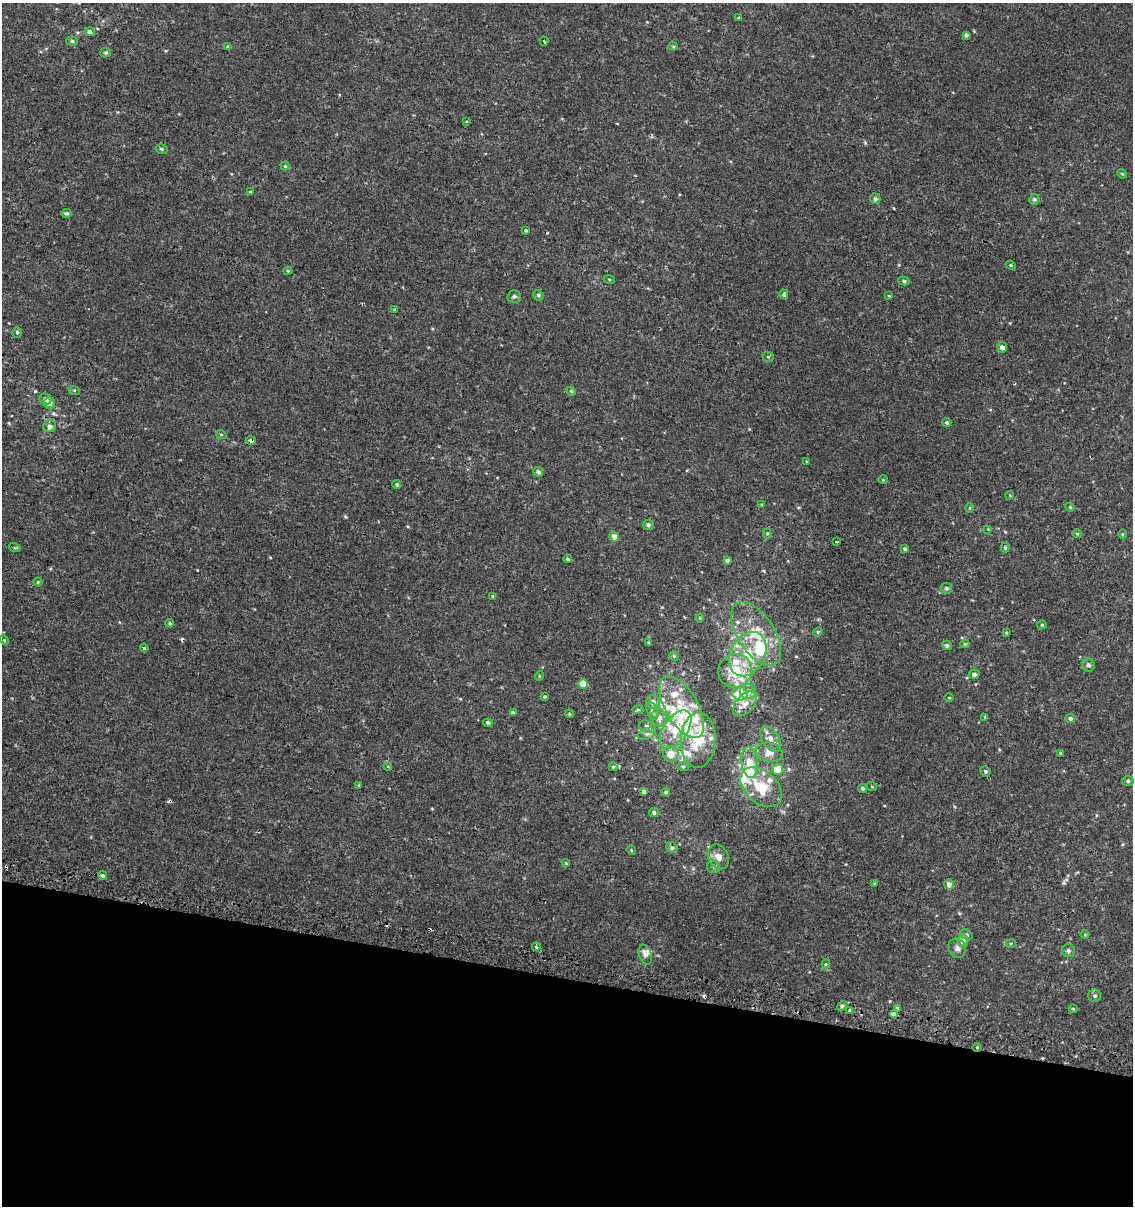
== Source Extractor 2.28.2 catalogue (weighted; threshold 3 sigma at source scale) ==
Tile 15 of 4 x 4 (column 3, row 4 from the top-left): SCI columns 2530-3660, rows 39-1242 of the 5119 x 4893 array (HDU 1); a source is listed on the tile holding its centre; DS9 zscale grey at full resolution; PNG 1135 x 1208 px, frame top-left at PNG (2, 3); each listed source drawn as its Kron ellipse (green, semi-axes under 4 px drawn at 4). Shown black and unused: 19% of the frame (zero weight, under 2 of 3 exposures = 3% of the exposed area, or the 3 px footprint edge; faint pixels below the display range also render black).
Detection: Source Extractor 2.28.2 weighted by HDU 2 'WHT'; one run over the whole footprint, this tile lists its part. Background 0.00112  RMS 0.0027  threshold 0.0119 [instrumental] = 3 sigma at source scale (4.5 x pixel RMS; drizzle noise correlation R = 1.50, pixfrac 1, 0.0396/0.0396 arcsec/px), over >= 5 px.
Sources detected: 175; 1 inside a brighter object's white glare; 9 cosmic-ray / hot-pixel residue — neither listed nor drawn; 26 inside a brighter listed object's ellipse — not listed separately; the other 139 listed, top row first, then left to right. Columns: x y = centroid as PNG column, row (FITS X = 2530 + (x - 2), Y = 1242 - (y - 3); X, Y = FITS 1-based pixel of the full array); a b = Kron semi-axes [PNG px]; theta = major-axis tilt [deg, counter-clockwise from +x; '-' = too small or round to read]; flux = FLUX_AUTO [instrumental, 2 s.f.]
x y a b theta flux
739 18 3 3 - 0.32
90 32 5 4 - 0.96
966 35 4 3 - 0.74
72 41 6 4 -2 0.46
544 41 4 2 - 0.25
673 46 4 4 - 0.29
228 47 4 4 - 0.51
106 53 5 4 - 0.36
466 121 3 2 - 0.24
162 149 6 4 -16 0.42
285 166 4 4 - 0.31
1122 174 5 4 - 0.32
250 191 4 2 - 0.17
875 199 5 5 - 0.69
1034 199 5 5 - 0.64
67 213 5 4 - 0.44
526 230 3 3 - 0.34
1011 265 5 4 - 0.33
288 271 4 4 - 0.29
609 279 5 3 - 0.26
904 281 6 4 -12 0.56
784 294 5 3 - 0.5
538 295 5 5 - 0.53
889 296 4 2 - 0.16
514 297 7 6 - 0.54
395 310 3 3 - 0.45
17 332 5 4 - 0.36
1002 347 5 4 - 1.2
768 357 5 5 - 0.38
74 390 6 4 -18 0.29
571 391 4 4 - 0.35
45 399 6 5 - 1
49 403 6 5 - 1.7
947 423 4 4 - 0.46
50 426 6 6 - 1.1
221 434 5 3 - 0.23
251 440 5 3 - 2.2
806 461 3 2 - 0.19
538 472 5 4 - 0.7
883 480 4 4 - 0.24
397 485 4 3 - 0.48
1010 495 4 3 - 0.21
762 505 4 2 - 0.19
1070 507 5 4 - 0.27
970 508 5 3 - 0.23
648 525 5 5 - 0.69
988 529 3 3 - 0.2
767 534 5 4 - 0.32
1077 534 5 4 - 0.3
1122 534 5 3 - 0.23
614 537 5 5 - 1.6
837 542 3 3 - 1.6
1005 547 5 4 - 0.35
15 548 6 4 -18 0.29
905 549 4 4 - 0.61
567 559 4 4 - 0.44
727 560 4 3 - 0.58
38 582 4 4 - 0.33
947 588 5 5 - 0.62
493 596 4 3 - 0.33
700 618 4 4 - 0.26
170 623 4 3 - 0.32
1042 625 4 4 - 0.29
818 632 5 4 - 0.31
1006 633 4 3 - 0.25
756 634 36 18 -57 11
4 640 5 4 - 0.28
649 643 4 3 - 0.3
965 644 4 4 - 0.35
947 646 5 4 - 0.65
144 648 4 3 - 0.29
748 654 23 17 62 8.1
674 656 4 4 - 0.27
1089 665 6 6 - 0.65
735 671 17 16 - 8.4
974 674 5 4 - 0.64
539 676 5 3 - 0.23
583 684 5 4 - 5.6
748 692 8 7 - 1.3
740 694 7 6 - 7.6
545 697 4 4 - 0.34
949 698 5 3 - 0.23
653 702 7 6 - 1.5
745 704 14 9 49 2.3
682 707 35 16 -60 10
638 710 6 4 1 0.46
652 711 10 5 -66 0.77
513 713 4 3 - 0.54
569 714 5 4 - 0.37
985 717 4 3 - 0.29
659 718 9 7 -70 1.6
1070 719 5 4 - 0.77
488 723 4 4 - 0.54
647 727 8 6 -22 1.2
675 730 22 12 55 6.8
647 734 9 5 20 0.93
771 739 14 8 -57 2.2
698 740 28 17 88 10
769 752 13 9 -13 2.1
1060 753 3 3 - 0.26
671 754 8 7 - 3.8
750 762 16 8 -83 3.9
388 766 4 4 - 0.27
613 767 4 4 - 0.35
683 767 6 4 -15 0.35
777 769 5 5 - 4.1
985 771 5 5 - 0.51
1128 781 6 5 - 0.48
359 785 4 3 - 0.24
761 787 24 16 -43 8.1
872 787 5 3 - 0.23
863 788 4 4 - 0.53
644 791 4 4 - 0.96
666 792 4 4 - 0.43
654 813 5 4 - 0.57
672 848 6 5 - 0.61
631 850 5 4 - 0.25
718 857 13 10 -64 2.4
566 863 4 4 - 0.29
714 866 7 6 - 0.7
103 876 5 4 - 0.52
874 883 4 3 - 0.28
949 884 5 4 - 1.4
967 935 7 4 -30 0.53
1085 935 4 3 - 0.21
963 941 6 5 - 1.3
1011 943 5 3 - 0.26
536 947 4 3 - 0.36
957 948 10 8 -66 1.1
1068 951 6 6 - 0.62
645 955 10 6 -70 1.4
826 964 4 4 - 0.28
1095 996 6 6 - 0.55
842 1006 5 4 - 0.44
897 1008 4 4 - 0.35
1073 1009 4 3 - 0.33
850 1010 3 3 - 2.2
894 1014 4 3 - 9.3
977 1047 4 3 - 0.24
Overlapping masked pixels (flux is a lower limit): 3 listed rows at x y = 251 440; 894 1014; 977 1047